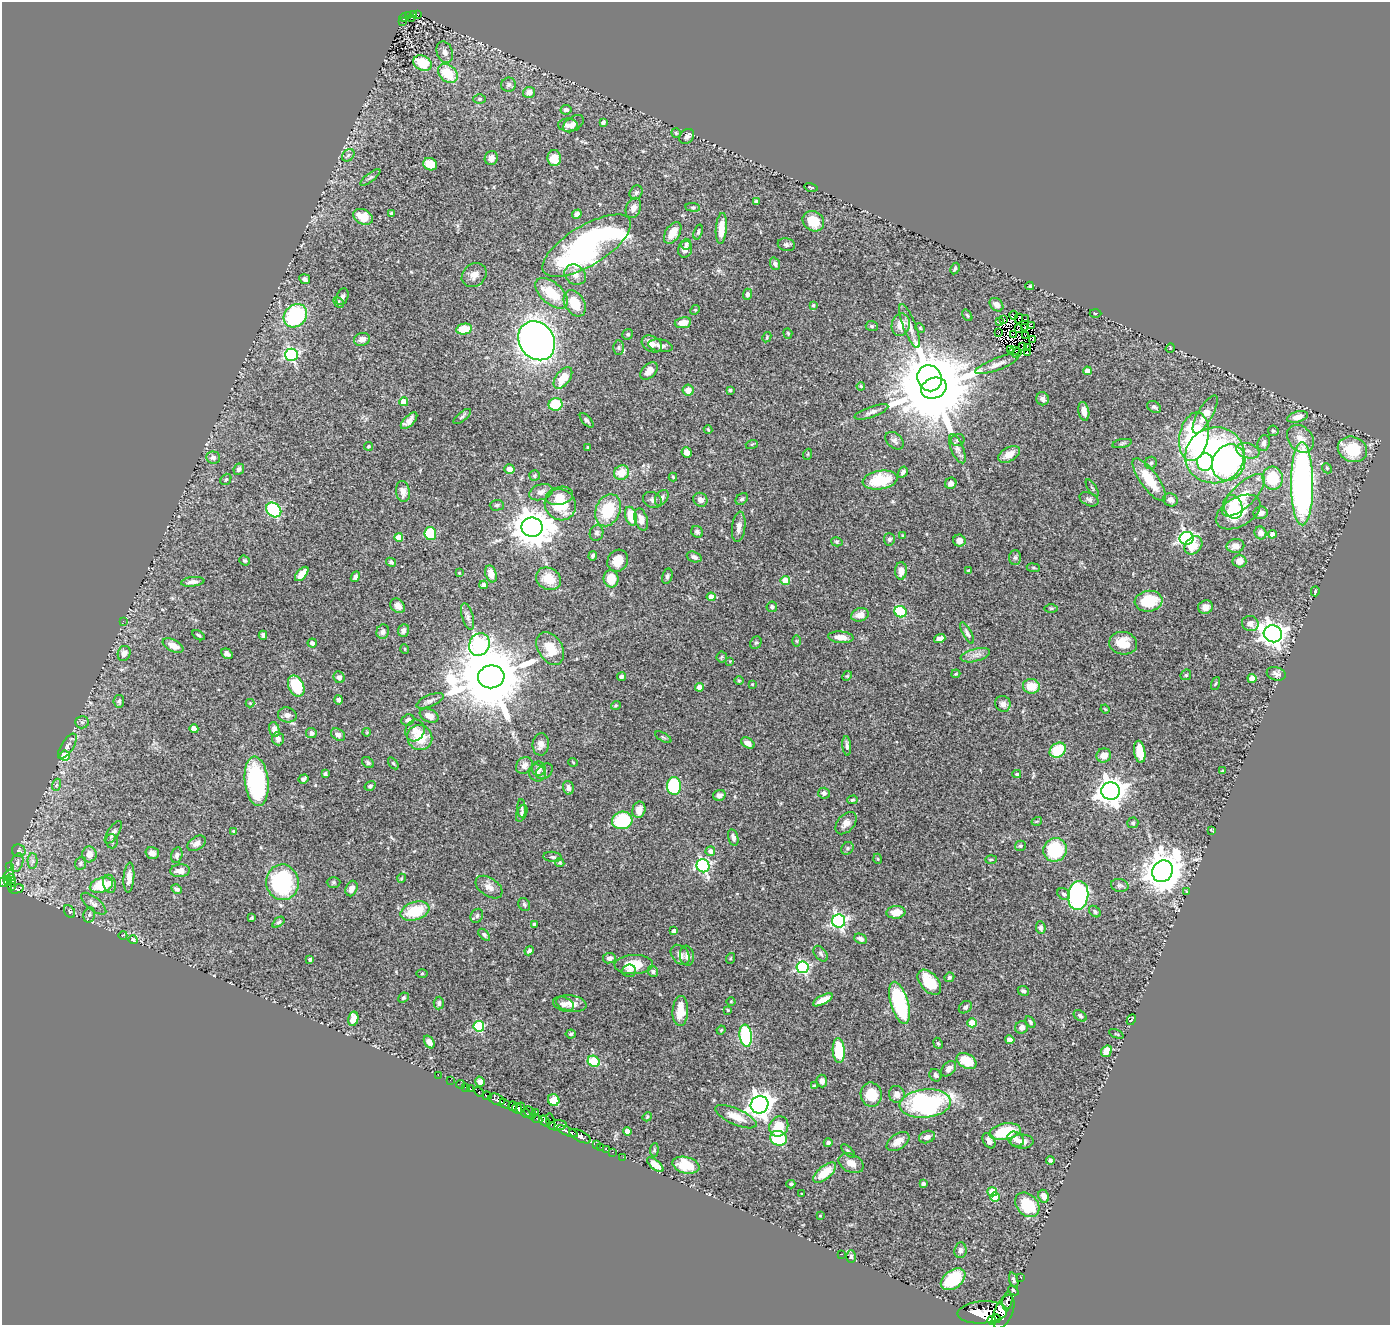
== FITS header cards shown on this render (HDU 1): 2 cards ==
NAXIS1  =                 1388
NAXIS2  =                 1323

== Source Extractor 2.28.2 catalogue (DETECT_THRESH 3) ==
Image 1388 x 1323 px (HDU 1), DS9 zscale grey, 1 PNG px = 1 image px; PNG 1392 x 1327 px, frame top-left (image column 1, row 1323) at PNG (2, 2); each listed source drawn as its Kron ellipse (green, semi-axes under 4 px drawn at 4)
Background 0.784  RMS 0.024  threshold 0.0726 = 3 sigma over >= 5 px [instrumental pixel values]
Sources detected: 488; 5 with non-positive FLUX_AUTO (blend fragments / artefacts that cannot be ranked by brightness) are neither listed nor drawn; the other 483 listed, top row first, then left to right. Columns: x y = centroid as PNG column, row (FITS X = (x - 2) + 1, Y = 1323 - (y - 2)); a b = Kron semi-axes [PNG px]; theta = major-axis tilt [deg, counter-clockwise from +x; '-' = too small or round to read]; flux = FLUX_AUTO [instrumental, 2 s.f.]
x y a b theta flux
417 14 3 2 - 6.9
413 15 3 2 - 3.9
408 16 3 2 - 1.3
404 18 4 2 - 3.7
411 18 3 3 - 13
402 21 3 2 - 2.8
445 52 11 8 -68 8.6
422 63 9 7 -27 54
448 73 11 8 -41 50
509 85 7 7 - 4.3
529 92 6 5 - 10
479 99 6 5 - 3.2
566 110 5 4 - 4.5
603 122 4 4 - 5.1
573 124 11 7 34 10
568 125 10 6 -1 8
676 133 5 4 - 2
687 136 8 6 51 5.3
348 155 7 5 46 4
491 158 7 6 - 9.6
554 158 8 7 - 28
430 164 7 6 - 30
370 177 12 3 38 3.5
811 187 7 3 -13 1.6
636 192 7 6 - 4.1
756 202 4 3 - 4.2
693 207 7 3 -8 2.2
633 208 10 7 68 9.2
391 213 4 4 - 2.5
577 214 5 4 - 5.5
363 217 10 7 -26 33
813 221 11 9 -34 34
721 228 15 5 85 25
698 232 8 4 72 2.9
673 233 12 7 58 21
686 244 5 5 - 4
786 245 8 6 -13 4.8
587 246 50 20 31 570
685 249 8 7 - 7.9
775 264 6 4 -71 4
955 269 6 4 63 2.2
474 275 13 11 41 12
575 275 11 9 -36 12
305 279 5 5 - 5.9
1030 286 4 3 - 1.9
552 293 19 10 -41 48
747 294 5 4 - 4.1
342 297 9 5 69 6.2
339 302 6 4 -46 2.6
575 303 14 9 -59 37
813 305 4 4 - 2
996 305 8 5 -44 8.4
695 310 5 4 - 2
1095 313 6 3 -1 1.4
967 315 6 3 -54 1.9
1013 315 4 3 - 2
295 316 13 10 44 150
1019 318 5 2 - 1.7
1004 319 3 2 - 2.1
1025 319 2 2 - 1.6
1000 322 3 2 - 6.7
683 323 8 5 8 15
901 325 11 9 75 21
872 326 6 5 - 3.1
910 326 23 6 -69 13
1031 326 4 2 - 2.1
1025 327 2 2 - 1.4
920 328 5 4 - 1.9
1018 328 3 3 - 2
464 329 8 5 12 37
999 332 2 2 - 1.3
788 333 5 4 - 1.6
628 334 5 5 - 2.9
1013 335 2 2 - 1.7
1025 335 2 2 - 1.6
767 337 5 3 - 1.7
362 339 8 6 14 10
1033 339 4 3 - 3
537 341 21 17 -54 1300
652 344 11 7 -29 9.1
661 346 12 6 -11 8.5
1022 347 3 2 - 1.5
1028 347 2 2 - 1.2
619 348 7 5 -89 3.7
1170 348 5 4 - 1.8
1010 350 2 2 - 1.2
1015 350 5 2 - 1.5
1017 353 5 2 - 1.8
1027 353 3 2 - 1.8
291 355 6 6 - 250
997 364 23 6 21 11
649 371 10 6 45 13
1087 371 4 4 - 15
563 378 12 7 53 31
930 378 13 12 - 3600
861 386 4 3 - 1.6
934 388 13 10 22 24000
688 390 5 5 - 14
730 390 3 3 - 2.3
1043 399 6 6 - 5.9
404 402 4 4 - 30
555 404 7 6 - 52
1154 407 7 5 -29 3.6
1084 411 9 5 -79 12
871 412 18 5 19 7.8
1205 414 21 7 61 25
462 416 10 4 40 3.7
1297 417 11 5 16 13
587 420 9 4 -48 4
409 421 10 5 45 9.1
708 429 4 3 - 1.7
1273 431 5 5 - 2.3
1194 437 24 14 80 220
1300 439 15 11 -47 21
958 440 7 6 - 3.8
894 441 10 7 -42 5.6
1264 443 8 6 75 6.8
752 444 6 4 17 1.8
1122 444 10 4 12 3.1
368 446 4 4 - 1.8
588 447 3 3 - 2.1
957 449 15 6 -67 7.8
1352 449 15 12 -23 66
1248 451 12 7 -16 9.5
687 452 5 5 - 12
808 454 5 3 - 1.7
1009 454 12 7 30 18
1215 455 30 28 19 510
213 457 7 6 - 6.4
1205 462 9 8 - 62
1151 463 6 6 - 3.4
1229 463 18 16 62 210
1327 468 5 4 - 2.1
239 469 6 5 - 4.1
509 469 5 4 - 11
903 472 6 4 58 4.5
622 473 8 7 - 30
534 476 5 5 - 2.6
673 477 4 4 - 1.9
1273 478 11 10 - 67
226 479 6 5 - 2.3
880 480 17 9 9 72
1149 480 25 9 -54 48
951 483 6 5 - 6.8
1302 484 41 11 -90 680
1092 488 10 3 -58 2.4
403 491 10 7 -81 11
541 492 12 7 19 9.6
1243 495 28 11 45 52
560 496 14 9 14 13
662 498 8 6 56 5.3
742 499 7 5 41 3.2
1089 499 10 6 -25 5.4
652 500 10 7 -28 5.9
700 500 7 6 - 9
1170 500 7 6 - 7.2
497 505 7 5 1 3.3
560 505 16 15 - 53
1233 507 12 9 -68 18
274 510 8 6 -44 130
608 510 16 12 67 66
1238 512 24 14 30 57
1261 513 7 6 - 9.8
631 516 9 6 -74 37
641 519 11 6 -74 15
532 527 10 9 - 4300
739 527 15 6 83 10
697 532 6 5 - 4.4
597 533 8 6 70 4.5
1261 533 6 6 - 9.5
430 534 6 6 - 64
1272 534 4 4 - 11
903 536 3 2 - 1.5
399 537 4 4 - 22
1187 538 7 6 - 440
889 539 6 5 - 3.8
959 541 6 6 - 12
837 542 6 4 -17 2.4
1193 545 10 7 47 23
1235 546 9 7 10 11
593 556 5 4 - 3.4
694 557 7 5 -20 5.3
1015 557 7 6 - 3.7
244 561 6 4 -38 3.1
618 561 11 10 - 24
1239 561 7 6 - 14
391 562 5 4 - 3.1
1033 568 6 3 -8 2.3
969 570 3 3 - 1.4
901 571 9 6 87 14
459 573 4 3 - 1.3
302 574 8 5 48 19
491 574 9 5 -72 18
667 576 8 5 76 3.8
355 577 5 4 - 4.8
548 579 13 11 -30 29
611 579 8 7 - 29
785 581 4 4 - 39
193 582 12 4 6 7.8
484 585 4 4 - 8.1
1315 591 5 3 - 2.1
711 597 4 4 - 18
1149 601 14 10 8 58
398 606 8 6 -42 9.6
772 607 5 5 - 4
1205 607 7 6 - 9.2
1051 608 6 4 0 2.4
900 612 6 5 - 66
860 615 9 6 18 13
468 616 14 5 -74 6.3
123 621 2 2 - 5.5
1250 623 8 7 - 9.4
404 630 6 5 - 5.8
383 632 7 6 - 6.2
967 633 12 4 -63 4.9
1273 634 9 8 - 1400
198 635 7 3 -32 2.4
263 635 4 4 - 4.2
841 637 13 5 -5 15
940 639 6 4 19 10
797 641 6 4 -89 1.9
312 643 4 4 - 6
756 643 7 5 65 2.8
1123 643 14 11 -12 29
479 645 12 10 61 390
173 646 11 6 -27 16
550 648 18 12 -59 33
405 649 5 3 - 1.2
124 653 8 6 71 8.6
227 654 6 4 -30 6.4
975 655 15 6 14 10
722 657 5 5 - 2.7
730 661 3 3 - 1.2
956 674 4 3 - 2
1276 674 10 6 -14 6.9
1186 675 6 5 - 2.1
622 676 4 4 - 5.4
847 676 5 4 - 1.5
339 677 6 5 - 5.4
491 677 13 11 8 20000
1252 678 4 4 - 31
739 680 5 3 - 1.4
752 684 4 3 - 1.7
1215 684 7 3 71 1.9
296 686 11 7 -64 69
1031 686 8 7 - 28
700 687 4 4 - 15
339 700 5 4 - 5.2
119 701 6 5 - 3.7
430 701 14 6 23 6.8
250 703 4 4 - 1.6
1003 704 8 7 - 7.7
616 705 5 3 - 1.9
1105 709 5 3 - 1.5
287 715 9 7 -14 7.3
429 716 10 6 -25 12
408 720 6 5 - 5.1
82 722 6 6 - 3.5
194 729 4 4 - 20
274 730 8 5 -74 9.1
415 730 11 9 72 13
367 732 4 3 - 1.3
311 733 5 5 - 6.1
338 735 7 5 -34 7.3
420 737 13 12 - 47
663 737 9 3 -30 2.5
278 739 6 5 - 6.5
748 743 7 5 -33 8.8
541 744 11 8 82 9.2
67 746 14 6 58 6
847 746 10 4 -85 4.6
1058 750 9 7 36 52
1140 752 11 5 -82 35
1104 755 7 7 - 16
65 756 5 5 - 22
573 762 5 3 - 1.2
368 763 7 5 -41 3.6
393 763 7 3 -54 2
524 766 9 7 49 9.9
539 769 7 6 - 8.6
544 771 9 7 40 5.1
1222 771 3 2 - 1.2
537 773 9 8 - 7.7
325 774 4 3 - 3.3
1017 774 4 3 - 2.1
304 779 5 4 - 3.8
257 781 25 12 -84 180
56 785 6 3 70 2.4
370 786 6 4 34 2.9
674 786 9 7 -86 130
568 788 6 5 - 6.2
1111 791 9 9 - 2000
824 793 6 5 - 5.6
719 795 6 5 - 6.9
852 800 5 4 - 2.3
522 808 9 4 -86 3
639 810 8 6 76 16
522 813 9 5 66 3.6
622 820 10 8 14 120
1037 821 5 3 - 1.6
846 823 13 8 49 11
1133 823 5 5 - 2.5
1212 830 4 3 - 1.5
234 831 4 4 - 2
113 832 13 5 56 6.9
733 837 8 5 -74 6.1
112 841 7 6 - 3.9
197 843 10 6 34 8.4
1020 846 5 5 - 2.5
847 848 7 5 47 3
1055 850 12 11 - 100
19 851 7 6 - 3.3
710 851 5 5 - 9.1
152 853 7 6 - 9.2
89 854 8 7 - 14
177 855 8 5 76 6.2
553 857 9 5 -5 3.6
878 859 5 3 - 1.5
991 859 6 3 3 1.8
33 861 7 5 -89 4.7
17 862 9 6 74 5.6
81 863 7 5 67 3.2
560 863 5 4 - 2.4
703 866 7 6 - 280
10 867 4 3 - 5.9
180 871 10 6 5 12
1162 871 11 10 - 4500
8 875 6 4 49 68
12 877 3 3 - 28
129 878 15 5 86 13
402 878 4 3 - 1.2
8 881 5 3 - 98
13 881 3 2 - 18
3 882 5 4 - 230
282 882 18 16 -83 170
334 882 7 5 0 2.6
110 884 9 6 -76 8.8
101 885 12 7 17 59
1120 885 9 6 -11 4.5
12 887 4 3 - 66
489 887 15 9 -34 11
351 888 8 5 67 8.7
16 889 7 3 14 44
176 889 5 4 - 4.1
1187 891 3 3 - 2.3
1064 894 7 5 -34 4.8
1078 895 14 10 84 380
94 904 15 6 -39 8.3
524 904 7 5 -58 3.3
415 911 15 9 18 57
70 912 7 5 -58 2.7
896 912 9 6 5 21
1095 912 7 5 -42 3.2
89 915 8 5 75 4.3
477 916 7 6 - 4.1
252 918 4 3 - 1.6
839 921 6 6 - 370
278 922 7 4 37 2.6
534 924 3 3 - 3.1
1041 928 6 4 -83 4.7
674 931 4 4 - 7.1
123 935 4 3 - 1
484 935 7 4 -45 3
861 939 7 4 -24 5.8
133 940 4 4 - 3.8
529 951 5 3 - 3.8
821 954 9 5 -51 4.6
680 955 11 8 -50 8.4
687 956 10 7 -82 7.5
609 958 6 5 - 7.5
731 958 5 3 - 1.3
310 959 4 4 - 3
634 964 19 9 2 38
803 967 6 6 - 230
629 971 7 6 - 5.2
653 971 6 5 - 2.9
422 974 5 3 - 1.9
949 977 5 4 - 3.4
929 982 14 9 -50 48
1023 991 6 4 -24 3.8
403 998 5 5 - 3
823 1000 11 4 28 17
731 1002 4 3 - 1.2
439 1003 6 5 - 3.9
899 1003 22 8 -74 160
563 1004 11 7 -19 8.4
571 1004 15 8 -10 16
965 1007 7 5 39 4.4
728 1010 4 3 - 1.6
680 1011 15 8 87 26
1080 1016 7 5 -35 3
353 1019 7 5 76 18
1131 1020 6 2 63 1.3
1030 1022 6 4 -60 3
972 1023 4 4 - 33
479 1026 5 5 - 120
1022 1027 6 6 - 7.8
721 1030 5 3 - 1.4
571 1034 5 4 - 2.6
1116 1034 8 3 -22 1.7
746 1036 11 6 -82 150
1010 1040 5 4 - 6.7
429 1042 7 4 -55 11
938 1043 6 4 -66 2
839 1050 12 6 -87 69
1106 1051 6 5 - 15
594 1061 6 5 - 50
967 1061 11 7 -28 50
949 1069 9 6 47 8.7
438 1075 2 2 - 19
935 1075 6 5 - 4.6
450 1080 3 2 - 2.3
822 1081 6 5 - 7.3
480 1082 5 4 - 11
461 1084 5 3 - 15
814 1086 4 4 - 2.6
466 1087 3 2 - 10
470 1089 3 3 - 23
479 1092 5 3 - 93
897 1094 8 8 - 9.1
871 1095 12 10 -79 36
487 1096 4 3 - 94
497 1100 8 5 -24 500
554 1100 6 5 - 24
505 1104 6 3 -32 120
925 1104 26 14 6 280
760 1105 9 8 - 1400
513 1106 4 4 - 250
521 1108 5 3 - 430
517 1109 6 4 -51 470
535 1112 4 3 - 94
525 1113 5 3 - 110
530 1113 7 5 -55 210
647 1117 5 3 - 1.6
736 1117 22 8 -24 23
537 1119 5 3 - 90
545 1121 6 4 -44 300
551 1122 8 3 -78 100
558 1125 9 5 6 100
779 1126 10 9 - 33
567 1131 11 3 -22 750
627 1132 4 4 - 18
1005 1132 16 8 11 73
580 1136 12 5 -26 710
927 1137 8 6 19 8.4
779 1138 8 7 - 78
1016 1139 9 6 -36 7.9
898 1141 13 7 35 14
989 1141 8 5 -59 6
1022 1141 11 7 -2 11
828 1143 4 4 - 4.2
597 1145 3 3 - 10
601 1147 2 2 - 1.2
607 1150 2 2 - 1.5
654 1150 7 4 83 2.3
848 1151 9 4 -46 3
612 1152 3 2 - 11
623 1157 2 2 - 6.5
1050 1160 4 4 - 2.6
851 1163 13 9 -26 13
655 1165 10 5 -39 14
686 1165 14 8 -14 38
825 1173 14 6 40 35
791 1184 4 3 - 2.2
923 1184 4 3 - 4.9
992 1192 5 4 - 37
802 1194 3 2 - 0.91
1044 1196 7 5 -62 8.8
995 1197 5 4 - 43
1027 1205 14 10 -47 55
820 1216 4 2 - 1
960 1250 8 6 86 5.9
842 1254 3 2 - 3
851 1257 6 4 89 3.3
1021 1277 3 2 - 1.7
953 1279 14 9 37 77
1014 1280 8 4 -72 3.4
1013 1290 6 3 -43 2.9
1007 1301 9 5 81 400
982 1312 25 11 4 3000
1003 1312 18 9 67 1800
996 1319 4 3 - 240
992 1320 5 3 - 310
At the frame edge (FLAGS 8, measured only in part): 1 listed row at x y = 3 882
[5 non-positive-flux detections neither listed nor drawn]